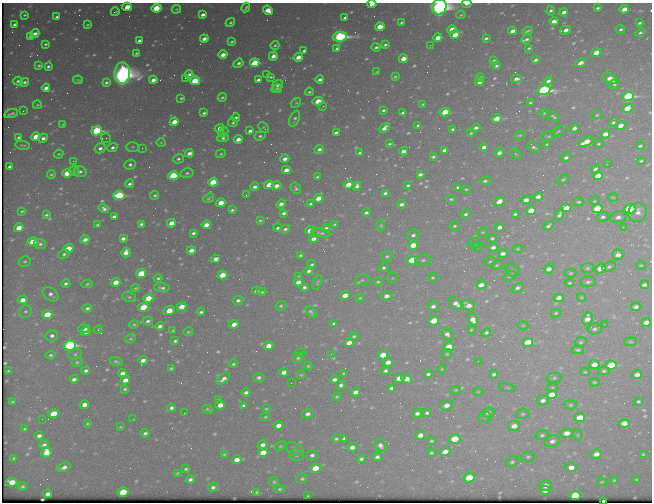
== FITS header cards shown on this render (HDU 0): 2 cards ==
NAXIS1  =                  650 / Width of table row in bytes
NAXIS2  =                  500 / Number of rows in table

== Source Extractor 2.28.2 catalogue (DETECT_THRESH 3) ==
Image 650 x 500 px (HDU 0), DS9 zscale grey, 1 PNG px = 1 image px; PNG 654 x 504 px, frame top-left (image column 1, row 500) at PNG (2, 3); each listed source drawn as its Kron ellipse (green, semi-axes under 4 px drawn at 4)
Background 462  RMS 2.4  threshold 7.19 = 3 sigma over >= 5 px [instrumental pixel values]
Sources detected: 626; of the 626, the 500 brightest by FLUX_AUTO listed and drawn (126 fainter detections omitted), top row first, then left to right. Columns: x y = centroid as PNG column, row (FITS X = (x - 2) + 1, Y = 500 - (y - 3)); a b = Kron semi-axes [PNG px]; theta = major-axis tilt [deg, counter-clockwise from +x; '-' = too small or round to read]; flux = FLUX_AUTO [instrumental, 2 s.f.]
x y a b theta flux
467 3 5 2 - 1800
372 4 4 3 - 1700
127 7 4 4 - 2800
246 7 5 2 - 270
439 7 8 7 - 110000
156 8 5 4 - 6200
598 8 3 3 - 280
176 9 5 3 - 190
624 9 5 3 - 2200
268 10 5 4 - 2300
551 11 5 3 - 390
115 12 4 2 - 240
564 12 4 3 - 710
25 15 3 3 - 190
203 15 4 3 - 710
461 15 5 4 - 210
57 17 3 3 - 360
345 18 4 3 - 530
554 21 5 4 - 880
402 22 3 3 - 210
230 23 5 4 - 250
639 23 4 3 - 310
14 25 4 3 - 370
87 25 3 2 - 180
380 27 4 4 - 3100
621 29 4 3 - 360
452 30 5 4 - 3900
565 30 6 3 16 1100
513 31 4 3 - 1100
527 31 5 3 - 320
35 33 4 3 - 560
640 33 5 4 - 340
455 35 5 4 - 3000
30 36 4 3 - 360
340 37 7 5 9 39000
438 38 4 4 - 2000
486 38 4 3 - 350
204 39 4 3 - 910
526 39 6 3 26 460
139 41 4 3 - 560
232 42 4 3 - 270
46 44 3 3 - 250
275 45 5 4 - 260
385 45 4 3 - 320
430 45 2 2 - 240
376 47 4 3 - 390
337 48 4 3 - 320
529 48 3 2 - 200
304 51 4 3 - 390
136 53 3 2 - 220
596 53 5 4 - 2300
223 55 4 4 - 1600
273 56 4 4 - 1100
298 57 5 4 - 1600
403 59 4 4 - 2100
535 60 4 3 - 380
494 61 4 3 - 270
238 63 5 3 - 480
255 63 5 4 - 6700
580 63 5 3 - 1200
39 65 4 3 - 280
48 66 3 3 - 340
496 66 3 3 - 310
377 72 4 3 - 180
122 73 11 8 89 140000
189 74 4 3 - 580
266 74 2 2 - 300
271 77 3 3 - 220
395 77 4 3 - 200
185 78 2 2 - 200
480 78 4 3 - 540
610 78 8 5 -27 1700
320 79 4 3 - 640
516 79 5 3 - 700
78 80 5 2 - 210
153 80 4 3 - 930
258 80 4 3 - 540
18 81 5 4 - 410
195 81 5 4 - 6900
548 81 4 4 - 570
24 82 5 4 - 370
106 82 4 3 - 320
479 82 4 3 - 620
278 85 6 4 43 380
614 85 5 5 - 300
46 88 4 3 - 900
277 89 5 4 - 320
544 90 6 4 9 38000
309 92 4 3 - 230
628 96 6 4 17 25000
222 97 4 3 - 260
181 98 3 3 - 210
318 101 5 4 - 3300
530 102 3 3 - 210
296 103 6 4 40 220
423 104 3 3 - 170
37 105 4 3 - 200
323 106 3 2 - 280
628 108 5 4 - 3800
383 110 4 3 - 300
23 111 3 2 - 200
445 112 5 4 - 4700
11 113 7 3 18 340
204 113 4 3 - 370
403 113 4 3 - 470
544 113 5 3 - 180
597 115 5 4 - 200
553 117 7 3 -29 300
236 118 4 3 - 420
295 119 8 5 68 390
497 119 5 4 - 4000
174 122 4 4 - 2400
613 122 5 4 - 320
233 123 4 4 - 280
63 124 4 4 - 190
418 125 4 3 - 280
621 125 5 4 - 1400
219 128 5 4 - 830
264 128 6 4 -47 240
384 128 6 3 47 800
476 128 5 3 - 530
574 128 5 4 - 740
453 129 3 3 - 280
97 131 5 4 - 19000
250 131 4 3 - 580
223 132 5 4 - 220
336 132 4 3 - 450
558 132 7 3 34 210
471 133 4 3 - 190
605 134 4 4 - 1600
520 135 5 3 - 220
260 136 6 4 21 300
549 136 7 5 11 310
19 137 4 3 - 290
36 137 5 4 - 3900
43 138 5 4 - 630
106 138 5 5 - 260
223 138 6 4 10 400
238 139 4 4 - 1300
586 142 8 4 24 2500
161 143 5 4 - 190
389 144 3 3 - 240
547 144 4 3 - 200
598 144 4 3 - 220
23 145 7 3 -9 240
640 146 4 3 - 310
112 147 5 4 - 430
133 147 6 5 - 250
484 147 4 3 - 630
534 147 7 4 -28 350
100 148 6 5 - 600
142 148 2 2 - 940
319 149 5 4 - 630
444 150 4 3 - 640
404 151 4 3 - 800
189 153 4 4 - 940
359 153 3 3 - 280
499 153 4 4 - 790
59 154 5 3 - 180
221 154 5 4 - 220
516 154 6 3 -45 190
433 157 4 3 - 260
566 158 5 4 - 500
178 159 5 4 - 350
285 159 4 3 - 910
73 161 2 2 - 220
641 161 4 3 - 230
607 164 2 2 - 380
130 165 6 5 - 420
10 167 4 3 - 720
595 169 4 3 - 460
286 170 4 4 - 1100
74 171 5 5 - 250
80 171 6 5 - 450
67 173 5 4 - 4300
187 173 6 4 12 350
51 174 4 3 - 240
420 174 4 3 - 520
173 176 5 4 - 13000
598 176 5 4 - 1600
317 177 4 3 - 270
563 180 6 4 34 230
485 181 5 4 - 360
213 182 5 4 - 4500
130 184 4 3 - 440
269 185 5 4 - 1900
348 185 5 4 - 3100
408 185 4 3 - 300
277 186 5 4 - 1200
357 186 4 4 - 590
255 187 4 4 - 600
458 187 4 3 - 320
296 188 6 4 -53 360
466 189 3 3 - 190
385 193 4 3 - 370
119 195 5 4 - 14000
155 195 4 4 - 230
246 195 3 2 - 220
538 197 5 4 - 940
613 197 5 4 - 210
208 198 6 4 39 230
318 198 4 4 - 2100
451 199 4 3 - 240
526 200 5 3 - 1100
499 201 5 4 - 1800
594 201 5 4 - 180
579 202 4 3 - 250
221 203 5 4 - 2200
281 204 5 3 - 770
310 204 4 4 - 350
401 204 4 3 - 580
104 208 5 3 - 500
566 208 5 4 - 1900
597 208 5 4 - 5700
630 209 5 4 - 22000
232 210 4 2 - 270
531 210 5 4 - 3500
22 211 3 3 - 200
366 212 4 3 - 420
638 212 10 9 - 1100
283 213 4 3 - 510
465 214 5 4 - 400
515 214 4 2 - 300
46 215 3 3 - 270
559 215 6 4 61 460
114 217 4 3 - 490
603 217 6 5 - 440
618 217 8 6 10 830
260 221 4 3 - 230
171 223 4 4 - 2100
141 224 4 3 - 340
334 224 4 3 - 190
97 225 3 3 - 230
206 225 4 4 - 1500
381 225 5 4 - 190
455 226 5 4 - 280
548 226 5 3 - 360
499 227 4 3 - 830
623 227 2 2 - 460
19 228 5 4 - 2300
278 228 4 3 - 360
285 229 4 3 - 390
326 229 4 4 - 810
310 230 5 4 - 1700
483 232 5 4 - 200
193 233 4 3 - 410
321 233 10 4 -12 360
413 235 6 5 - 570
492 238 4 3 - 300
123 239 4 3 - 520
313 239 4 4 - 820
85 240 4 3 - 950
33 242 5 4 - 4800
475 243 5 5 - 240
40 244 6 4 -21 360
413 245 5 4 - 2700
478 247 5 4 - 220
493 247 5 4 - 680
69 248 5 4 - 3300
518 249 5 4 - 210
191 250 4 3 - 1200
126 253 5 4 - 1400
64 254 5 4 - 320
503 254 4 3 - 790
301 255 3 3 - 260
618 255 5 5 - 1100
387 256 6 5 - 320
216 259 4 4 - 1000
412 260 5 4 - 6000
423 260 8 5 10 410
25 261 6 5 - 300
490 262 5 5 - 310
312 264 4 3 - 290
496 265 6 4 26 270
641 265 5 3 - 180
609 267 7 5 25 350
384 268 5 4 - 340
587 268 6 5 - 290
549 269 5 4 - 920
600 269 5 4 - 2500
512 270 7 6 - 360
309 271 5 4 - 520
141 273 5 4 - 5500
571 273 6 4 0 230
222 275 5 4 - 3700
299 276 4 2 - 180
509 276 7 4 27 300
158 278 4 4 - 290
392 278 5 5 - 210
433 278 4 4 - 230
362 280 7 5 27 310
116 282 5 4 - 2400
298 282 4 4 - 1200
317 282 8 4 67 230
378 282 5 4 - 280
588 282 7 5 9 420
66 283 4 4 - 430
570 283 4 3 - 220
87 284 5 3 - 250
481 285 5 4 - 1400
644 285 4 3 - 540
304 287 4 3 - 420
135 288 4 3 - 180
162 288 8 4 -5 450
517 288 6 4 30 510
257 291 4 3 - 580
262 292 4 3 - 220
51 294 9 6 -38 630
345 295 5 4 - 2100
387 296 6 4 10 950
129 297 7 5 -16 280
582 297 4 4 - 220
148 298 5 4 - 4000
360 298 4 3 - 170
559 298 5 4 - 910
23 300 5 4 - 1500
238 300 5 4 - 430
456 304 8 5 -32 1000
468 305 7 5 -14 1400
281 306 5 4 - 270
433 306 6 5 - 590
143 307 5 4 - 6200
182 307 5 4 - 2800
636 307 5 3 - 600
87 308 5 4 - 410
169 311 6 4 25 3400
25 312 6 6 - 400
201 312 4 3 - 360
311 312 7 4 -49 320
556 313 5 4 - 250
47 315 5 4 - 6400
587 319 6 5 - 1300
473 320 6 4 -59 1200
148 321 5 3 - 420
434 321 5 4 - 3900
646 322 5 4 - 1200
334 323 4 3 - 330
134 324 4 3 - 210
234 324 5 4 - 1200
604 324 2 2 - 460
523 325 5 3 - 180
160 326 4 3 - 660
84 329 6 4 5 790
98 329 5 4 - 170
594 329 7 5 8 430
173 330 3 3 - 190
471 330 3 3 - 180
86 332 5 4 - 810
188 332 5 4 - 200
486 333 5 4 - 340
447 334 6 5 - 630
52 336 6 5 - 640
354 336 4 3 - 270
130 338 6 4 31 260
175 341 4 3 - 330
528 342 5 4 - 5900
581 342 6 4 14 280
630 342 6 4 5 210
349 343 5 4 - 1400
70 345 6 5 - 32000
269 346 5 4 - 1900
449 347 5 4 - 4100
578 350 6 4 -1 290
300 353 5 3 - 210
75 354 7 5 16 370
331 354 2 2 - 380
447 354 5 5 - 240
51 355 5 4 - 330
383 355 5 4 - 3900
298 358 6 4 28 320
143 360 4 4 - 860
116 361 6 3 -19 290
478 361 2 2 - 340
77 362 5 5 - 260
388 362 5 4 - 1500
233 364 5 4 - 260
594 364 5 4 - 1300
611 365 5 4 - 9700
308 366 4 4 - 200
171 368 3 3 - 220
442 369 4 4 - 170
8 371 3 3 - 230
86 371 4 3 - 470
386 371 4 3 - 410
604 371 6 4 1 270
284 372 4 4 - 890
585 372 5 4 - 210
122 373 4 4 - 800
344 373 3 3 - 210
428 374 4 3 - 370
494 374 4 3 - 440
301 375 4 4 - 180
637 375 5 4 - 820
259 377 6 4 6 440
399 378 5 4 - 2000
554 378 7 5 3 320
74 379 4 4 - 570
223 379 8 4 37 800
334 379 4 4 - 680
407 379 5 4 - 1600
125 380 5 4 - 1500
594 382 5 4 - 200
291 383 2 2 - 200
341 385 5 4 - 440
391 388 4 3 - 470
507 388 8 4 -12 250
552 388 6 3 7 190
125 389 4 4 - 280
456 390 5 4 - 210
246 392 4 3 - 530
355 392 5 4 - 920
478 392 5 4 - 180
552 394 5 4 - 2000
337 397 4 3 - 210
219 400 4 3 - 170
543 400 6 5 - 670
638 401 3 3 - 240
12 402 3 2 - 180
84 405 5 4 - 1100
220 405 5 4 - 1900
446 405 6 5 - 1200
570 405 6 4 -4 280
244 406 4 3 - 370
171 408 4 4 - 480
208 409 6 3 -22 240
266 409 4 3 - 170
184 413 2 2 - 180
427 413 4 4 - 410
488 413 6 5 - 550
54 414 5 4 - 4700
308 414 5 4 - 700
417 414 4 4 - 600
522 414 7 5 16 310
265 417 5 3 - 210
485 417 6 5 - 340
580 418 5 4 - 3700
42 419 2 2 - 290
133 419 2 2 - 250
624 423 5 4 - 1400
87 424 3 3 - 220
278 425 5 4 - 1200
514 426 6 5 - 1200
120 427 4 3 - 190
25 429 4 3 - 260
145 433 4 3 - 420
567 433 6 4 12 1300
420 435 5 4 - 1200
542 435 6 5 - 360
578 435 6 4 -71 180
39 436 4 3 - 600
336 439 4 3 - 270
344 439 4 3 - 320
455 439 6 4 12 5500
431 441 4 3 - 220
552 441 8 6 17 740
44 445 5 4 - 490
262 445 5 4 - 800
380 445 7 5 -52 660
280 446 6 4 28 200
352 447 5 4 - 1000
295 449 10 5 -27 490
46 452 5 5 - 2600
263 452 5 4 - 2900
445 452 5 4 - 1400
431 453 4 3 - 260
224 454 4 3 - 220
596 454 6 4 15 1100
643 454 3 3 - 200
296 455 7 5 -13 340
312 455 5 5 - 520
377 457 4 4 - 520
528 457 7 5 2 300
14 458 4 3 - 230
361 459 4 4 - 420
237 460 5 4 - 1400
512 462 7 5 26 330
64 467 7 4 21 710
571 467 6 4 -7 1300
315 468 5 4 - 3000
186 469 4 3 - 280
177 473 4 3 - 180
469 478 5 4 - 4900
190 479 4 3 - 510
302 479 5 5 - 330
614 480 4 3 - 200
637 480 3 3 - 190
12 482 6 4 -6 2700
274 482 5 4 - 250
602 482 5 3 - 180
545 485 6 5 - 1300
22 486 4 3 - 290
213 487 5 4 - 500
279 489 5 4 - 280
545 490 5 4 - 860
123 492 5 4 - 6600
257 492 4 3 - 280
48 494 4 4 - 690
575 495 5 4 - 6900
308 496 3 3 - 180
603 501 3 3 - 320
At the frame edge (FLAGS 8, measured only in part): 5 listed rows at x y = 467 3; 372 4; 439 7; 639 23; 603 501
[126 fainter detections neither listed nor drawn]